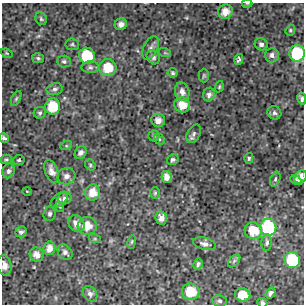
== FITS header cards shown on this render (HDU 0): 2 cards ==
NAXIS1  =                  302 / NUMBER OF ELEMENTS ALONG THIS AXIS
NAXIS2  =                  302 / NUMBER OF ELEMENTS ALONG THIS AXIS

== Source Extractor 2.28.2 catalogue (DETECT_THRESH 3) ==
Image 302 x 302 px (HDU 0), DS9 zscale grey, 1 PNG px = 1 image px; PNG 306 x 306 px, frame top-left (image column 1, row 302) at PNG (2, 3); each listed source drawn as its Kron ellipse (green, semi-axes under 4 px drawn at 4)
Background 4.02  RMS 0.86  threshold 2.59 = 3 sigma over >= 5 px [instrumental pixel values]
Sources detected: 80; all 80 listed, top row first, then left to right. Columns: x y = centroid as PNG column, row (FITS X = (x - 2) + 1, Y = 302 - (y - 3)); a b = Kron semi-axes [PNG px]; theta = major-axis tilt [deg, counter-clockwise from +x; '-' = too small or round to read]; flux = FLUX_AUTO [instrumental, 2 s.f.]
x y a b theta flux
247 3 5 3 - 57
225 12 7 7 - 590
41 19 6 5 - 98
121 24 6 5 - 280
290 30 6 4 70 82
72 44 7 6 - 100
261 44 6 6 - 160
151 48 12 7 65 230
7 53 6 4 -21 59
165 53 6 4 -18 72
297 53 8 7 - 4000
272 55 7 7 - 220
87 56 8 7 - 2500
153 57 7 6 - 170
38 58 6 5 - 110
239 59 5 4 - 120
64 62 7 6 - 150
90 67 9 6 1 160
108 68 8 8 - 1300
173 73 5 5 - 96
204 76 7 5 88 85
219 87 6 4 71 73
55 89 8 5 12 160
182 92 9 7 -75 290
209 95 7 6 - 220
16 99 8 4 63 90
302 99 6 4 -81 160
182 105 8 7 - 800
53 106 8 7 - 1900
40 113 6 5 - 120
274 113 7 6 - 160
158 120 7 6 - 400
194 134 10 6 60 160
154 136 5 5 - 98
4 138 5 4 - 140
159 139 6 5 - 92
66 146 6 4 18 82
81 153 7 5 54 210
249 158 5 4 - 90
6 159 5 5 - 87
19 160 6 5 - 110
173 160 6 5 - 150
90 165 6 5 - 88
8 171 7 6 - 190
52 171 12 6 -68 370
66 176 9 8 - 280
167 177 6 5 - 390
300 177 7 5 48 380
275 179 8 5 69 120
296 180 6 4 -29 130
27 191 5 3 - 50
93 192 8 7 - 710
155 193 6 5 - 87
65 198 7 6 - 170
59 200 10 6 42 150
60 207 5 3 - 58
50 214 7 6 - 140
161 218 7 5 -79 300
76 224 9 7 -46 420
87 226 9 9 - 870
268 227 8 8 - 7400
253 231 8 8 - 1300
21 232 6 5 - 150
95 239 6 4 -18 77
132 242 7 3 81 67
267 243 8 5 88 180
204 244 11 6 -15 250
49 248 7 6 - 430
65 252 8 6 -48 210
37 255 7 6 - 390
292 260 8 7 - 3400
234 261 7 4 46 100
198 264 6 4 61 140
4 265 10 7 -79 350
191 292 8 8 - 1600
271 293 6 4 58 150
90 294 8 6 -49 220
243 295 8 7 - 900
219 301 7 5 -8 130
262 303 5 4 - 120
At the frame edge (FLAGS 8, measured only in part): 6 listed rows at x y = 247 3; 297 53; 302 99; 4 138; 4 265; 262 303